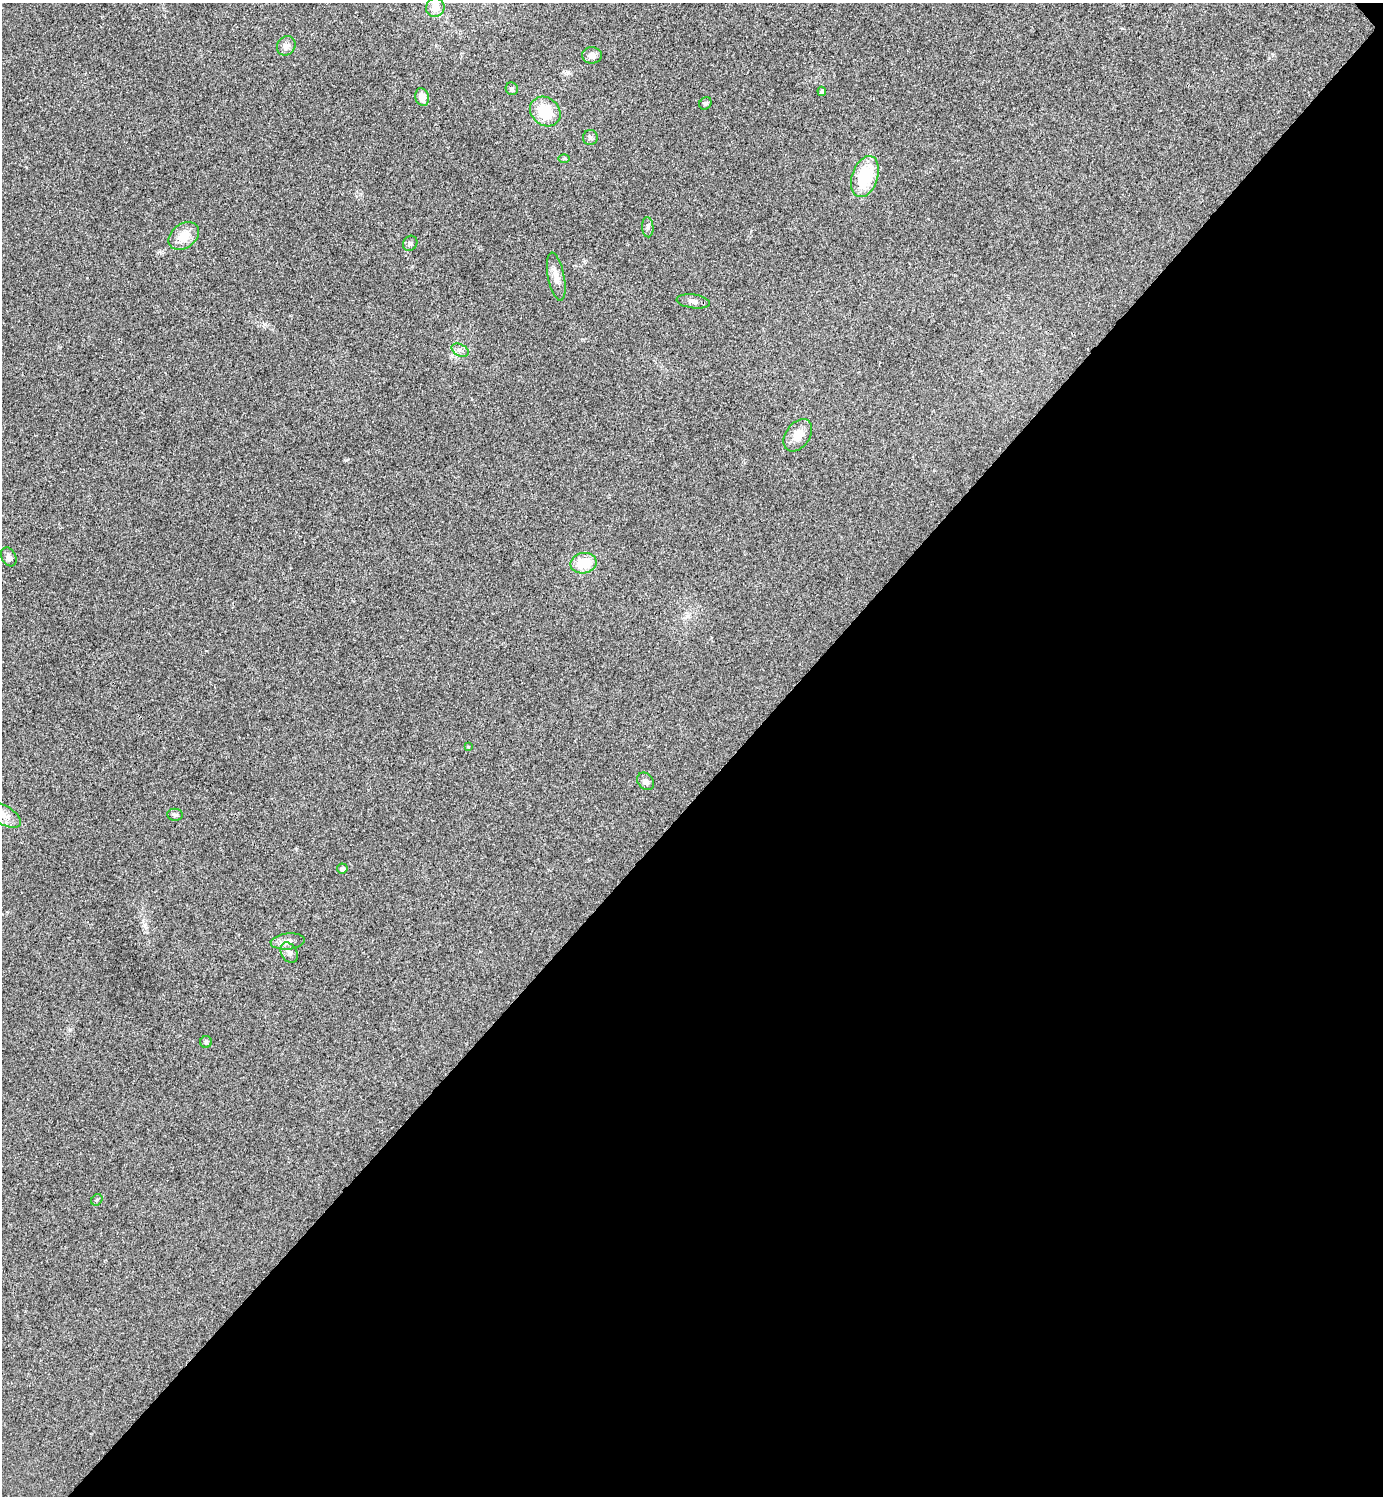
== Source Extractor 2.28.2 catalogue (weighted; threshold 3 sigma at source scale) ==
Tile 12 of 4 x 4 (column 4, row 3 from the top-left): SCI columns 4303-5683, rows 1501-2994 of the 5984 x 5984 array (HDU 1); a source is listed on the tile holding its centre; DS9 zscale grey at full resolution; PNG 1385 x 1498 px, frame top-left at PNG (2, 3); each listed source drawn as its Kron ellipse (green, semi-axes under 4 px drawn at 4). Shown black and unused: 47% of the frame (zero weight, under 3 of 4 exposures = <1% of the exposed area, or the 3 px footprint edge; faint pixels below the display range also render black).
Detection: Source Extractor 2.28.2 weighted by HDU 2 'WHT'; one run over the whole footprint, this tile lists its part. Background 0.0193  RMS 0.0054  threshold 0.0242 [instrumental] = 3 sigma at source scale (4.5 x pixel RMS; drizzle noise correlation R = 1.50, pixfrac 1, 0.05/0.05 arcsec/px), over >= 5 px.
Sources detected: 29; all 29 listed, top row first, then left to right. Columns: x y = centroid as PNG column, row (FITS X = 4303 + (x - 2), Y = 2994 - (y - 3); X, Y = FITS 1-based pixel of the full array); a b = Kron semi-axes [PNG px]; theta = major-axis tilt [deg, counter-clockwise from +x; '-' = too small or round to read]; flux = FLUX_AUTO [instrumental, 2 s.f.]
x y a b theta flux
435 7 10 9 - 5.7
286 46 10 9 - 2.9
592 55 10 8 -1 3.4
512 89 6 6 - 1.1
822 91 4 4 - 1.4
422 97 9 6 -75 5
705 103 7 5 43 0.89
545 112 16 13 -40 16
590 138 7 7 - 1.4
564 159 6 4 1 0.63
865 177 21 12 71 25
648 227 10 5 -86 1.4
184 236 17 12 36 9
410 243 8 6 54 1.3
556 277 24 8 -79 5.6
693 301 17 7 -7 2.7
460 350 9 6 -29 2
798 435 18 12 55 7.1
9 557 10 7 -61 2
584 563 13 10 9 13
468 747 4 3 - 0.48
645 781 10 7 -48 2.2
5 815 18 9 -31 5.1
175 815 8 6 -8 1.3
342 869 5 5 - 1.6
288 941 17 8 5 3.9
289 953 11 7 -59 2.6
206 1042 6 6 - 0.87
97 1200 6 5 - 0.78
Unlisted compact peaks at least as high as the median listed source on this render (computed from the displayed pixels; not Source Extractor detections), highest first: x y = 346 460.